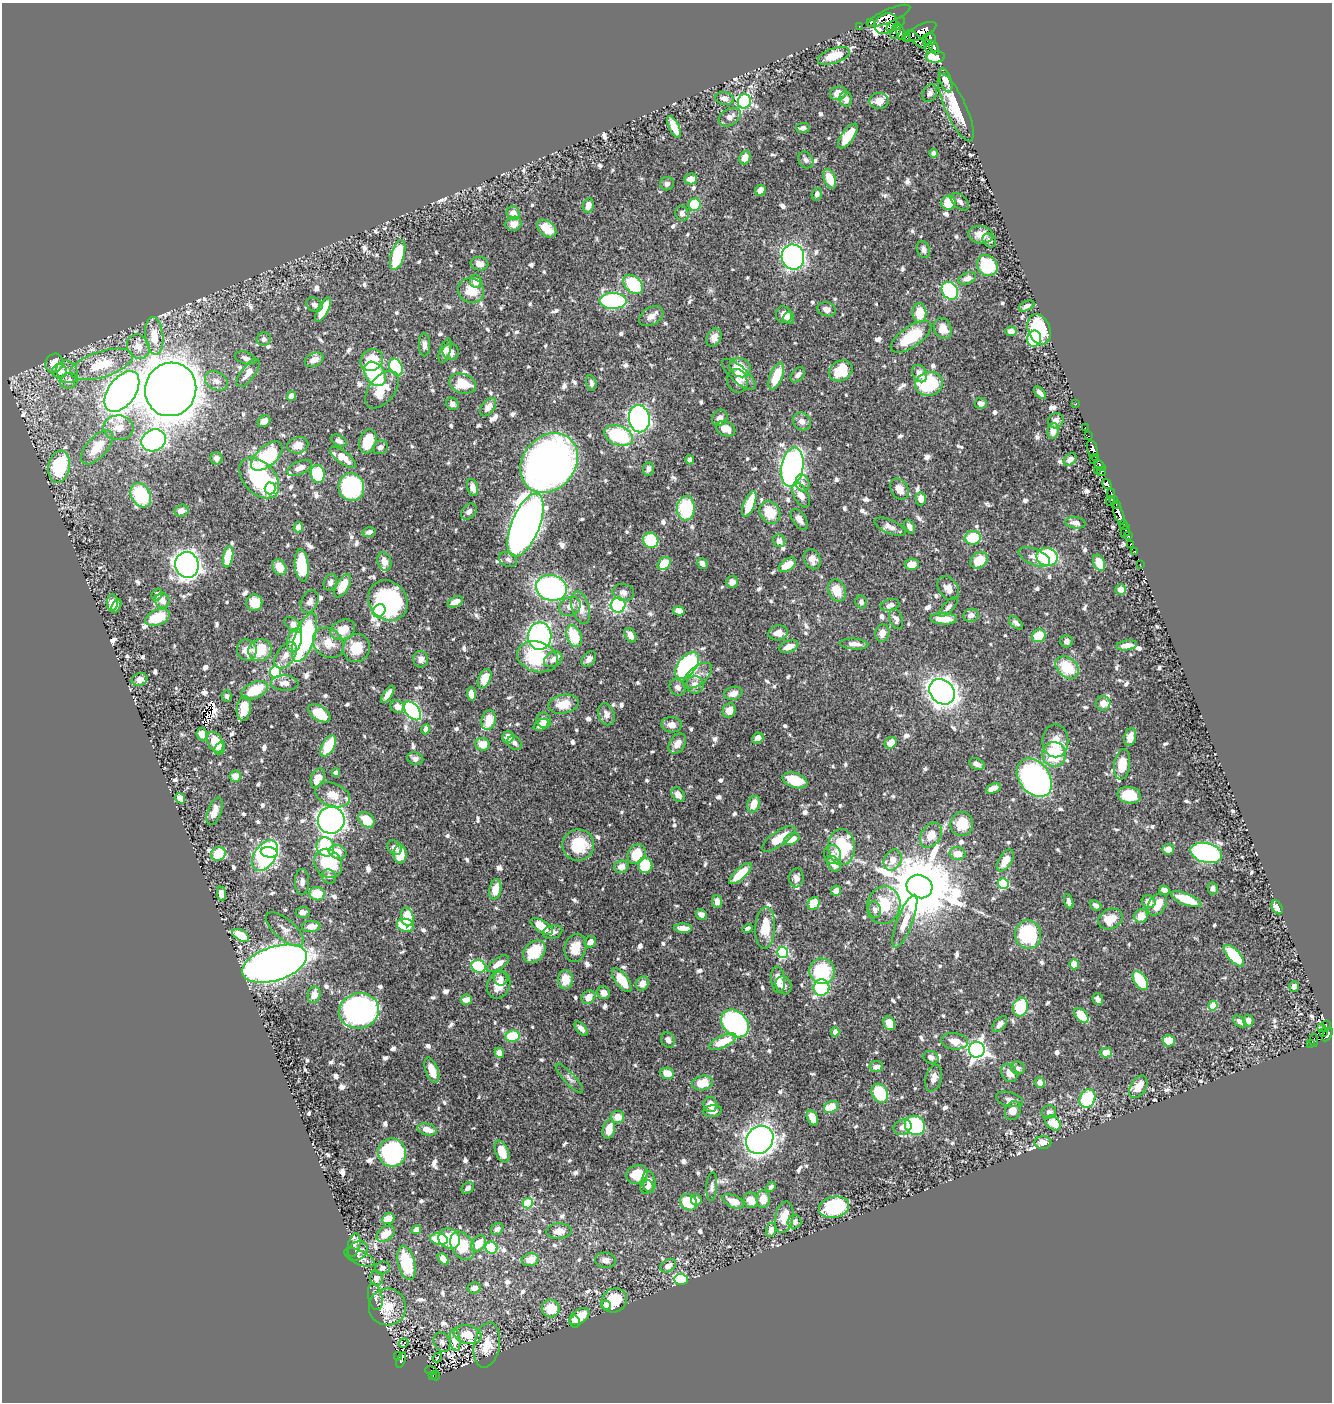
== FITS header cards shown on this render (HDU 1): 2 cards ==
NAXIS1  =                 1330
NAXIS2  =                 1400

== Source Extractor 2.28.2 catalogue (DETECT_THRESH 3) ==
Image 1330 x 1400 px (HDU 1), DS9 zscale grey, 1 PNG px = 1 image px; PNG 1334 x 1404 px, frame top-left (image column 1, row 1400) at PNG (2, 3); each listed source drawn as its Kron ellipse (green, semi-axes under 4 px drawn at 4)
Background 0.449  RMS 0.0079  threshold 0.0237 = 3 sigma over >= 5 px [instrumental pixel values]
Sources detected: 932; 3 with non-positive FLUX_AUTO (blend fragments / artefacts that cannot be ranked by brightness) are neither listed nor drawn; of the other 929, the 500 brightest by FLUX_AUTO listed and drawn (429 fainter detections omitted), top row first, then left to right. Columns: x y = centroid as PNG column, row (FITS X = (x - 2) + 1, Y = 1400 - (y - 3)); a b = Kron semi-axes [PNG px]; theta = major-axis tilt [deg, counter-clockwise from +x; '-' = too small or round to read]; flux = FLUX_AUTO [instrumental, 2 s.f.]
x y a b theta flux
889 16 23 6 23 560
871 22 4 3 - 27
886 24 12 9 36 230
896 24 10 5 30 430
859 26 2 2 - 2.2
896 31 8 4 72 320
901 32 8 3 -73 140
921 32 17 7 27 360
907 38 4 3 - 160
916 39 13 3 -42 62
929 39 7 6 - 130
929 46 7 4 -73 23
934 47 7 4 -62 130
834 56 16 7 19 16
935 57 9 5 3 54
946 80 12 5 -72 4.9
838 93 8 6 17 5.3
930 93 9 7 64 2.2
724 98 9 6 -9 3.5
846 99 7 6 - 2.9
744 101 7 6 - 86
879 101 9 8 - 5.1
956 108 37 10 -66 20
730 117 12 8 31 3.9
674 127 12 5 -64 8.9
803 128 7 5 4 2.2
848 136 14 6 54 17
933 153 4 4 - 2.1
745 157 7 5 69 6.7
806 160 9 7 -59 2
691 179 6 5 - 6.5
830 179 10 5 -69 11
667 184 7 6 - 2.1
761 191 6 5 - 4.8
817 194 6 5 - 2.4
960 202 11 6 -42 2
948 203 7 7 - 14
588 205 7 5 78 4.2
695 205 6 6 - 19
513 213 7 6 - 5.4
682 213 8 6 -68 2.4
514 224 8 7 - 4.8
547 228 11 7 -40 7.9
981 235 12 8 -5 5.4
989 241 8 5 -48 2.1
923 250 8 6 -68 2.5
398 255 15 6 74 28
793 257 12 11 - 210
480 264 9 6 -6 3.1
987 265 11 9 -51 24
967 278 9 5 21 2.8
476 281 6 5 - 5.1
633 284 11 7 -43 39
471 291 13 12 - 10
950 291 9 7 -54 63
613 301 13 8 -1 89
314 305 8 6 -33 2.2
1026 306 8 4 25 2.1
826 309 10 7 -14 3.4
323 310 13 5 62 12
919 313 9 7 -87 12
784 315 8 8 - 4.9
651 316 13 8 30 3.8
789 318 6 5 - 2
943 328 11 8 -66 7.2
1039 329 15 11 -69 30
1011 331 5 5 - 3.4
154 336 19 9 -84 9.9
714 337 10 7 67 3.4
911 337 23 10 34 28
264 339 7 6 - 2.2
1034 339 8 7 - 38
424 345 11 5 -89 2.5
138 347 13 11 -55 6.1
445 351 13 5 72 2.6
451 352 8 8 - 4.3
246 358 11 6 -20 2.3
314 360 10 6 25 4.5
372 360 12 10 41 17
54 363 9 8 - 6.7
102 364 32 13 17 22
396 367 9 6 -65 41
740 368 11 9 -30 9.2
60 371 7 7 - 6.4
841 371 12 9 32 20
67 372 12 10 -54 4.6
248 373 17 6 54 5
375 374 13 9 -55 43
739 374 21 8 -42 6
920 374 9 7 -58 5
798 375 9 5 50 2.6
776 376 14 6 68 16
69 381 9 7 15 3.3
216 381 12 9 -28 3.4
737 381 12 10 -70 2.9
591 383 7 5 -76 2.4
463 384 14 9 -19 13
929 384 14 12 15 37
171 389 27 25 68 1300
382 390 22 12 52 13
122 391 23 13 54 540
1040 393 7 3 -47 2.4
291 396 5 4 - 3.7
981 403 6 5 - 2.3
452 404 6 5 - 2.2
1076 404 3 2 - 4.5
488 407 10 6 53 4
720 418 8 7 - 2.6
639 419 13 10 -81 220
264 421 7 5 37 3.2
802 421 9 8 - 3.3
1056 421 8 7 - 3.1
1085 427 2 2 - 4.1
118 428 15 12 -1 6.4
726 429 10 7 -23 6.7
1053 431 8 6 84 3.9
618 436 15 9 -21 46
1088 436 3 2 - 8
154 440 12 10 26 130
339 441 9 5 -29 2.9
368 441 12 8 73 14
298 445 11 8 12 5.2
97 447 21 10 48 13
380 447 8 6 30 2.2
1092 448 8 5 -75 290
267 456 19 10 41 41
343 457 15 6 -37 7.3
217 458 6 6 - 2.4
1096 458 3 2 - 6.3
690 460 4 4 - 2.1
1070 460 7 5 41 2.2
1093 460 2 2 - 4.9
549 463 32 26 50 420
1100 465 6 4 -46 66
59 467 16 10 77 38
792 467 19 11 80 200
300 468 13 6 23 3.7
648 469 7 5 83 2
1097 470 3 2 - 8
1101 472 5 3 - 22
318 474 9 7 -79 27
259 478 24 15 -47 57
802 483 8 6 -72 2
1107 484 5 4 - 130
351 487 14 13 - 65
473 487 9 5 -75 4
270 488 6 5 - 73
899 489 11 8 -57 5.9
1111 494 5 3 - 29
141 495 13 9 -60 31
801 495 13 7 -63 4.5
921 499 7 5 88 3.5
1113 500 4 3 - 8.8
1110 501 5 3 - 52
749 504 13 5 69 16
1116 504 3 2 - 17
686 508 12 9 87 33
181 511 7 6 - 3.9
469 511 9 6 49 2.6
770 512 12 9 -55 14
1119 513 12 4 -70 380
799 519 12 6 -56 3.2
1076 523 10 5 -10 3.1
525 525 33 14 68 710
1123 525 5 3 - 59
298 527 5 4 - 4.2
890 527 17 7 -23 3.7
910 527 7 4 -65 2.6
1125 531 7 4 66 56
369 532 6 5 - 2.6
1128 535 4 3 - 44
973 538 8 6 3 20
651 540 8 7 - 23
779 541 6 6 - 3.1
1131 544 4 2 - 17
1134 551 3 3 - 26
228 557 11 5 81 17
1034 557 16 8 -23 4.3
1047 557 10 9 - 45
508 559 9 7 -24 2
812 559 10 8 -67 4
979 560 9 7 39 12
384 561 9 6 -73 4.1
702 563 6 5 - 2.8
1099 563 9 5 -66 9.6
664 564 7 5 41 14
912 564 7 5 4 6.7
1140 564 2 2 - 3
187 565 13 11 -74 440
787 565 10 5 34 9.4
302 566 16 7 -84 29
279 567 8 6 -59 8.4
330 582 9 6 67 2.3
732 582 6 6 - 2.9
343 586 13 6 60 12
551 588 16 12 -15 110
948 588 13 9 -54 5.6
1121 589 5 5 - 4.8
837 591 11 8 -67 9.7
623 592 11 8 -15 2.8
157 594 6 5 - 2.1
162 601 7 7 - 3.8
388 601 21 18 -50 73
310 602 12 8 66 3.2
455 602 8 5 26 4
861 602 6 5 - 2.1
112 603 8 5 89 6.4
254 603 8 8 - 10
618 605 7 7 - 50
890 605 9 6 16 2.8
116 606 7 4 62 2.4
570 606 11 9 32 4.2
948 607 12 5 47 2
581 608 17 8 -74 6.4
379 611 7 5 52 64
679 611 6 4 -12 5.8
971 615 8 6 14 3.2
158 618 13 7 22 17
896 619 10 6 -70 2.4
944 619 13 5 -2 10
1016 623 8 4 -42 2
293 625 10 5 -39 5.2
343 630 13 9 25 9.5
778 633 10 7 9 4.5
882 633 8 7 - 3.7
630 635 8 5 -59 3.8
540 636 14 11 -88 110
574 636 11 7 -68 20
1039 636 7 6 - 13
305 638 26 10 71 96
294 640 12 7 75 13
1066 641 6 6 - 2.6
328 643 17 14 -43 9.6
854 644 14 5 -4 3.5
1127 645 10 5 8 4.9
789 647 10 5 20 4.8
356 648 14 13 - 13
247 650 10 10 - 6.5
260 650 12 10 23 15
286 655 15 9 55 5.1
537 657 21 15 -17 35
421 659 8 7 - 3
553 659 10 7 31 3.7
589 659 9 6 50 3.3
687 665 16 9 51 110
1067 667 13 9 -41 19
275 672 6 5 - 55
698 676 17 9 39 4.7
484 679 10 6 66 13
140 680 8 6 21 4.2
285 683 14 7 -2 3.8
695 685 9 8 - 4.3
677 687 9 7 -46 2.6
254 690 14 8 25 18
942 692 14 11 -47 450
733 693 9 6 16 4.1
388 694 10 4 57 4
471 694 7 4 -84 4.2
227 696 5 5 - 2.1
1103 703 7 7 - 4.8
564 704 15 9 12 10
397 707 7 6 - 4.7
244 709 12 7 83 11
729 710 7 6 - 4.4
413 711 11 6 -51 96
319 713 12 7 -33 16
606 714 11 8 -70 3.7
489 720 10 7 77 9.3
544 720 8 7 - 4.3
541 725 8 5 30 3.8
672 725 10 7 -2 4.4
426 729 5 4 - 3.5
202 734 6 5 - 5.3
508 737 6 5 - 5
1130 737 9 6 76 3.9
758 738 6 5 - 3.8
1055 741 16 13 90 7.6
215 742 11 7 -61 14
514 743 8 6 -42 2.4
891 743 6 5 - 6
482 744 7 6 - 8.5
677 744 11 7 55 4.1
328 746 11 6 59 20
220 748 7 5 63 2.2
1054 754 12 11 - 26
415 759 8 6 -14 2.1
977 764 8 5 -23 2.6
1122 764 15 8 83 11
336 773 4 4 - 3
235 776 6 5 - 5.2
318 778 10 6 66 7.7
1034 778 21 15 -53 160
795 780 13 7 -19 18
993 788 7 5 22 5.3
333 795 18 11 -21 7.3
678 795 8 6 -54 3.5
1129 795 12 8 -10 16
180 798 5 4 - 6.3
754 804 8 6 70 7.3
215 811 14 7 70 5.5
331 820 13 13 - 460
366 820 9 6 -38 11
962 824 12 11 - 12
931 835 14 9 56 8.1
779 839 20 7 35 11
792 839 8 5 27 6.6
578 845 16 15 - 21
325 847 10 8 -66 36
841 847 18 13 -86 34
394 848 8 6 -41 2.4
1168 849 6 5 - 4.4
269 852 8 5 -8 42
338 852 9 6 -15 7.6
1206 853 16 9 -15 150
218 854 7 6 - 22
400 854 9 6 -86 13
637 854 10 8 62 16
957 854 8 6 -11 6.5
832 855 9 8 - 2.9
265 856 17 10 56 120
893 860 11 8 61 6.1
1005 860 12 6 59 6.7
328 863 15 13 -52 30
834 864 8 6 -54 5.4
645 865 7 7 - 19
621 867 7 6 - 4.3
740 874 14 5 42 14
329 876 7 6 - 2.3
796 878 9 7 85 2.9
302 882 13 7 -90 3.2
1003 883 5 5 - 38
919 887 13 11 -23 5800
1213 888 6 5 - 2.1
495 889 10 6 78 9
1164 890 5 4 - 5.8
836 891 5 4 - 3.4
221 894 7 4 -83 3.9
317 894 7 6 - 13
1186 899 16 5 -21 18
717 901 6 5 - 3.3
1069 901 8 4 -75 2.6
1149 902 7 6 - 4.3
814 904 7 5 58 13
884 905 19 16 76 21
1096 905 6 4 -39 2.1
1157 905 12 8 54 9.4
1277 907 7 5 -62 4.4
875 910 8 6 -76 2.5
303 912 7 5 2 2.5
701 915 6 5 - 2.6
1141 916 7 6 - 7.8
407 917 9 6 -79 14
1110 919 12 9 28 10
905 921 28 7 69 8.3
405 925 9 6 -12 15
311 926 9 5 3 5.4
542 926 12 6 -32 11
683 928 8 4 -3 4.7
765 928 21 10 87 14
285 929 23 10 -40 5.7
748 929 5 4 - 2.6
552 932 10 6 14 2.7
1028 934 14 13 - 41
241 935 9 5 -29 16
590 942 6 5 - 3.6
575 948 14 10 76 8.5
534 952 13 9 44 16
782 953 5 5 - 58
1234 956 13 6 -47 31
275 964 34 17 18 510
498 964 12 5 34 6.2
1074 964 5 5 - 7.5
479 966 7 6 - 36
822 971 13 12 - 33
501 978 7 7 - 3.2
565 980 9 7 89 8.8
622 980 14 6 -53 13
778 980 13 7 -85 6.9
1140 981 10 6 -57 20
642 983 7 6 - 4
499 985 14 11 68 8
784 985 9 7 -62 3.2
1294 986 5 4 - 3
821 988 8 8 - 47
604 993 6 6 - 4.1
314 995 8 6 75 5.6
588 997 7 6 - 6
1098 999 6 5 - 2.6
466 1000 6 5 - 4.5
1213 1006 4 4 - 15
1020 1007 9 7 76 31
359 1011 20 17 13 150
1081 1015 8 5 -47 15
1248 1020 6 5 - 3.4
1240 1022 7 4 -38 2.5
735 1023 15 12 -45 97
889 1023 7 5 -70 7.3
1000 1024 9 5 50 2.9
1326 1025 4 2 - 9.6
581 1028 8 4 -49 3
1321 1028 3 3 - 15
835 1032 4 4 - 6.4
1323 1033 3 2 - 21
1327 1035 7 4 60 88
512 1036 7 6 - 20
668 1040 8 6 -67 2.3
1314 1040 6 3 89 11
955 1041 13 8 -7 6
1169 1041 6 5 - 11
723 1042 14 6 25 12
1311 1043 3 2 - 6.7
977 1050 8 8 - 260
1106 1052 6 5 - 8.5
499 1053 5 4 - 3.7
931 1057 8 6 -24 2.3
876 1067 7 5 6 2.8
1018 1068 7 6 - 2.1
432 1070 13 6 -70 8.2
667 1073 7 5 -13 7.3
1009 1073 9 7 -54 5.9
569 1078 19 5 -47 2.5
934 1078 13 8 74 4.2
1040 1082 5 5 - 3.1
702 1083 10 7 12 11
1138 1087 12 7 59 7.7
880 1093 10 7 -60 32
1009 1099 14 7 -16 3.3
1087 1099 9 7 64 31
710 1105 7 7 - 5.6
831 1107 7 5 30 11
713 1111 9 6 10 4
1013 1111 9 7 68 6.1
1049 1112 7 6 - 2.6
617 1117 7 6 - 6.7
812 1118 8 5 -64 5.8
1053 1123 9 6 -40 9.3
915 1125 10 9 - 65
903 1127 9 7 26 3.1
427 1129 10 5 -15 5.9
609 1129 9 6 76 8.1
760 1140 15 12 49 330
1043 1143 8 6 1 6.3
502 1151 11 6 -67 13
392 1153 14 14 - 110
637 1174 11 9 20 13
649 1182 11 6 -83 3.8
647 1187 7 6 - 2.7
712 1187 14 5 86 2
771 1187 5 4 - 2.3
468 1188 7 5 39 2.2
763 1199 9 6 89 9.4
696 1200 5 5 - 2.1
751 1200 8 6 -61 8.4
733 1201 11 6 -24 7.1
688 1202 9 8 - 18
528 1203 5 5 - 31
834 1207 15 10 13 42
784 1217 16 9 79 8.6
388 1219 6 5 - 9.5
794 1222 7 6 - 3.2
497 1229 6 5 - 2.1
416 1230 5 4 - 3.9
771 1230 7 5 73 3.4
559 1231 12 8 4 6.6
386 1234 10 7 37 8.1
439 1239 9 5 -10 22
449 1239 11 10 - 16
478 1243 9 6 56 9
354 1245 12 6 76 2.4
462 1246 15 10 -58 19
491 1248 6 6 - 27
357 1251 11 8 33 2.7
359 1257 16 7 -25 3
443 1259 6 4 -49 5.8
530 1260 8 6 14 7.1
606 1260 10 7 -8 3.2
406 1263 17 8 -77 27
668 1266 8 6 30 4.1
382 1268 7 6 - 2.4
376 1278 7 6 - 3.2
681 1279 6 5 - 18
474 1288 6 5 - 3.1
375 1297 13 7 -77 2.5
614 1300 13 11 34 16
606 1305 4 4 - 12
387 1307 18 18 - 16
551 1308 9 9 - 15
579 1317 11 7 35 9.4
575 1321 6 5 - 6.4
468 1335 14 9 -14 10
455 1340 11 5 -82 12
442 1342 10 8 -60 2.1
404 1343 5 3 - 3.7
487 1345 23 13 80 12
398 1356 4 2 - 8.4
437 1358 5 3 - 3
401 1360 8 4 71 56
431 1371 6 4 -22 5.3
433 1375 3 2 - 6
436 1376 4 2 - 7.2
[429 fainter detections neither listed nor drawn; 3 non-positive-flux detections neither listed nor drawn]